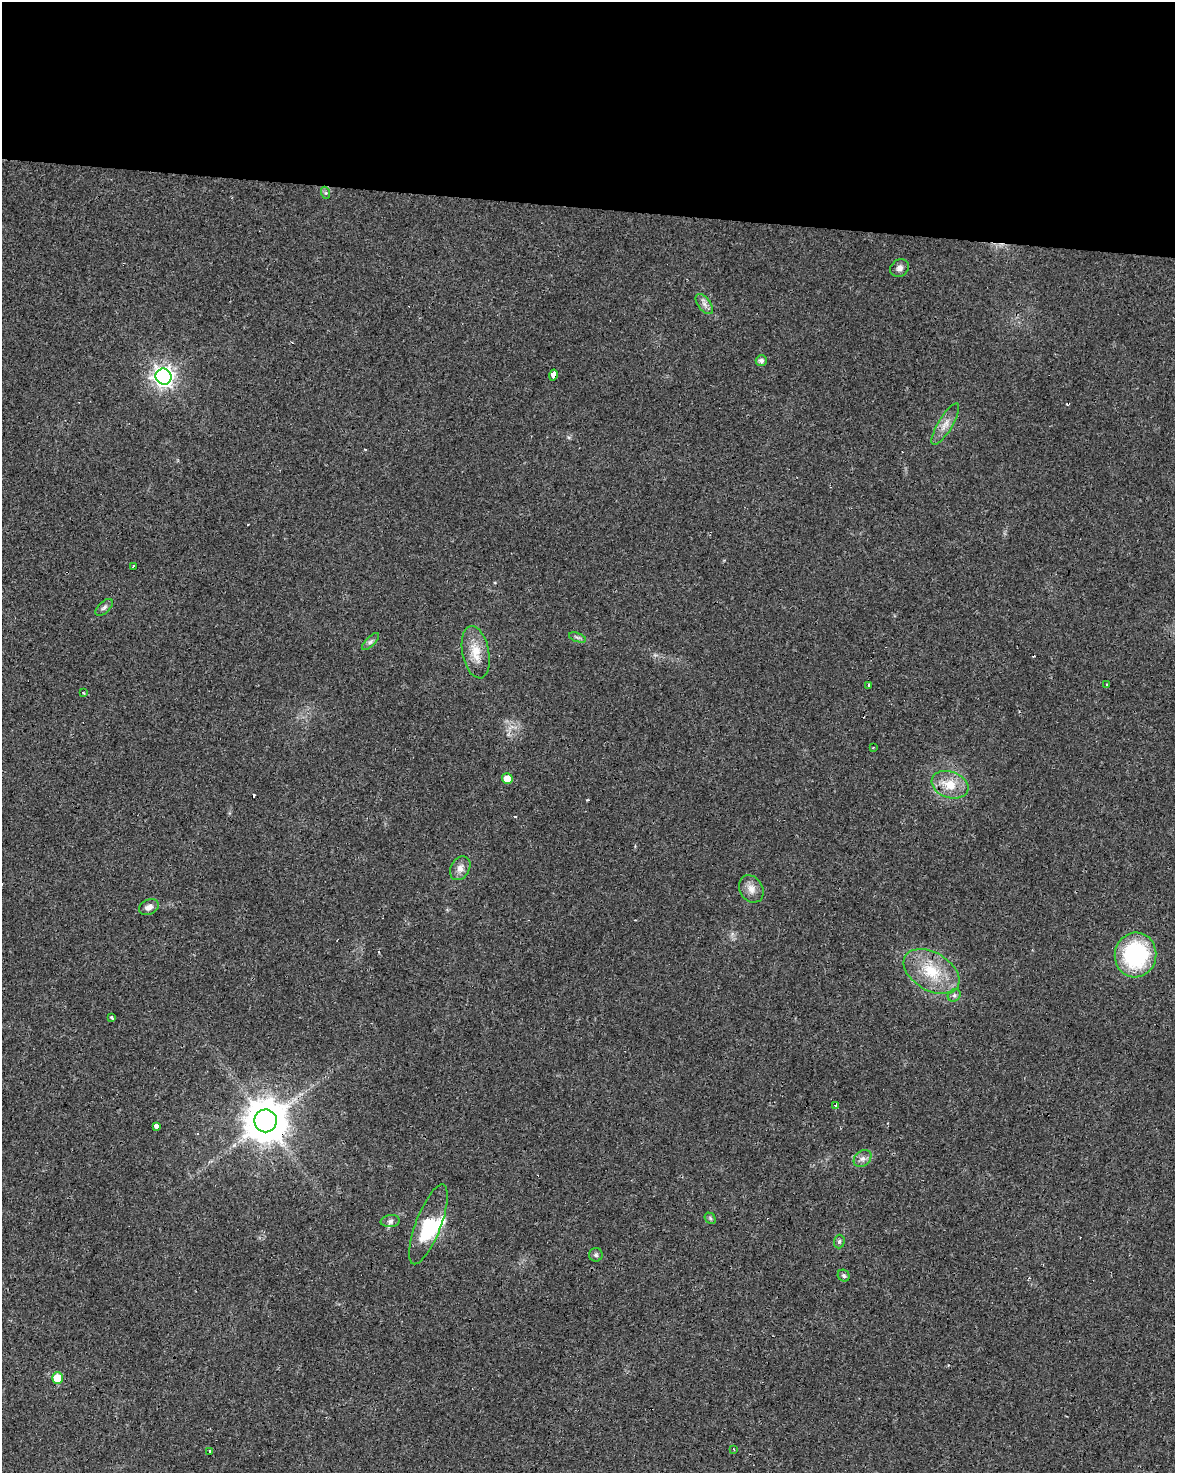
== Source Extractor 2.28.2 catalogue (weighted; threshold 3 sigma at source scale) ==
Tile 3 of 4 x 3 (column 3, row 1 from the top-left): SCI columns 2351-3523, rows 3225-4695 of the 4696 x 4918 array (HDU 1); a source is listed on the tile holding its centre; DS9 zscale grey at full resolution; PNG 1177 x 1475 px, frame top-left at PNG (2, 2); each listed source drawn as its Kron ellipse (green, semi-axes under 4 px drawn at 4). Shown black and unused: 14% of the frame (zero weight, under 3 of 4 exposures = <1% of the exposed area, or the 3 px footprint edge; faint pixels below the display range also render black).
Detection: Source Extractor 2.28.2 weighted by HDU 2 'WHT'; one run over the whole footprint, this tile lists its part. Background 0.0248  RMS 0.0034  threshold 0.0151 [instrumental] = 3 sigma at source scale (4.5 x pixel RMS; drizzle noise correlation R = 1.50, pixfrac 1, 0.0396/0.0396 arcsec/px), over >= 5 px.
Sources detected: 49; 1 inside a brighter object's white glare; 9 cosmic-ray / hot-pixel residue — neither listed nor drawn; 1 inside a brighter listed object's ellipse — not listed separately; the other 38 listed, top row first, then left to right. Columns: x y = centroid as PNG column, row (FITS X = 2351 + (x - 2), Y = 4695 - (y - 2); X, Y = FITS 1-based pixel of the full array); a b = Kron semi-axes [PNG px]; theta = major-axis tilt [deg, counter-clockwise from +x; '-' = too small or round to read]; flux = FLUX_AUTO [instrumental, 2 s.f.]
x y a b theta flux
326 193 6 4 -71 0.5
899 268 10 8 41 1.5
704 304 12 6 -53 1.5
761 361 5 5 - 1.2
553 375 5 4 - 7.8
164 376 8 8 - 190
945 424 24 7 59 3.1
133 566 3 2 - 0.33
104 607 11 5 43 1
577 637 9 4 -19 0.7
370 642 11 4 45 0.99
476 652 26 13 -79 6.7
868 685 3 2 - 0.39
1107 685 3 3 - 0.59
83 693 3 2 - 0.37
873 747 3 2 - 0.35
507 779 5 5 - 4
950 785 19 13 -20 7.1
460 868 12 9 61 2.3
751 889 14 11 -59 2.9
149 907 10 7 26 1.8
1135 955 22 20 79 34
932 972 30 19 -31 13
954 995 7 6 - 0.83
111 1018 3 3 - 2.3
836 1105 3 3 - 1.8
266 1121 11 11 - 1100
156 1126 3 3 - 23
863 1159 10 7 43 1.5
710 1218 6 4 -47 0.6
390 1221 9 6 7 1.2
428 1224 42 12 69 14
839 1241 7 5 87 0.63
596 1255 7 6 - 0.82
844 1276 6 5 - 0.66
57 1378 5 5 - 6.2
733 1449 3 3 - 0.38
210 1451 3 3 - 0.86
Overlapping masked pixels (flux is a lower limit): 1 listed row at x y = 266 1121